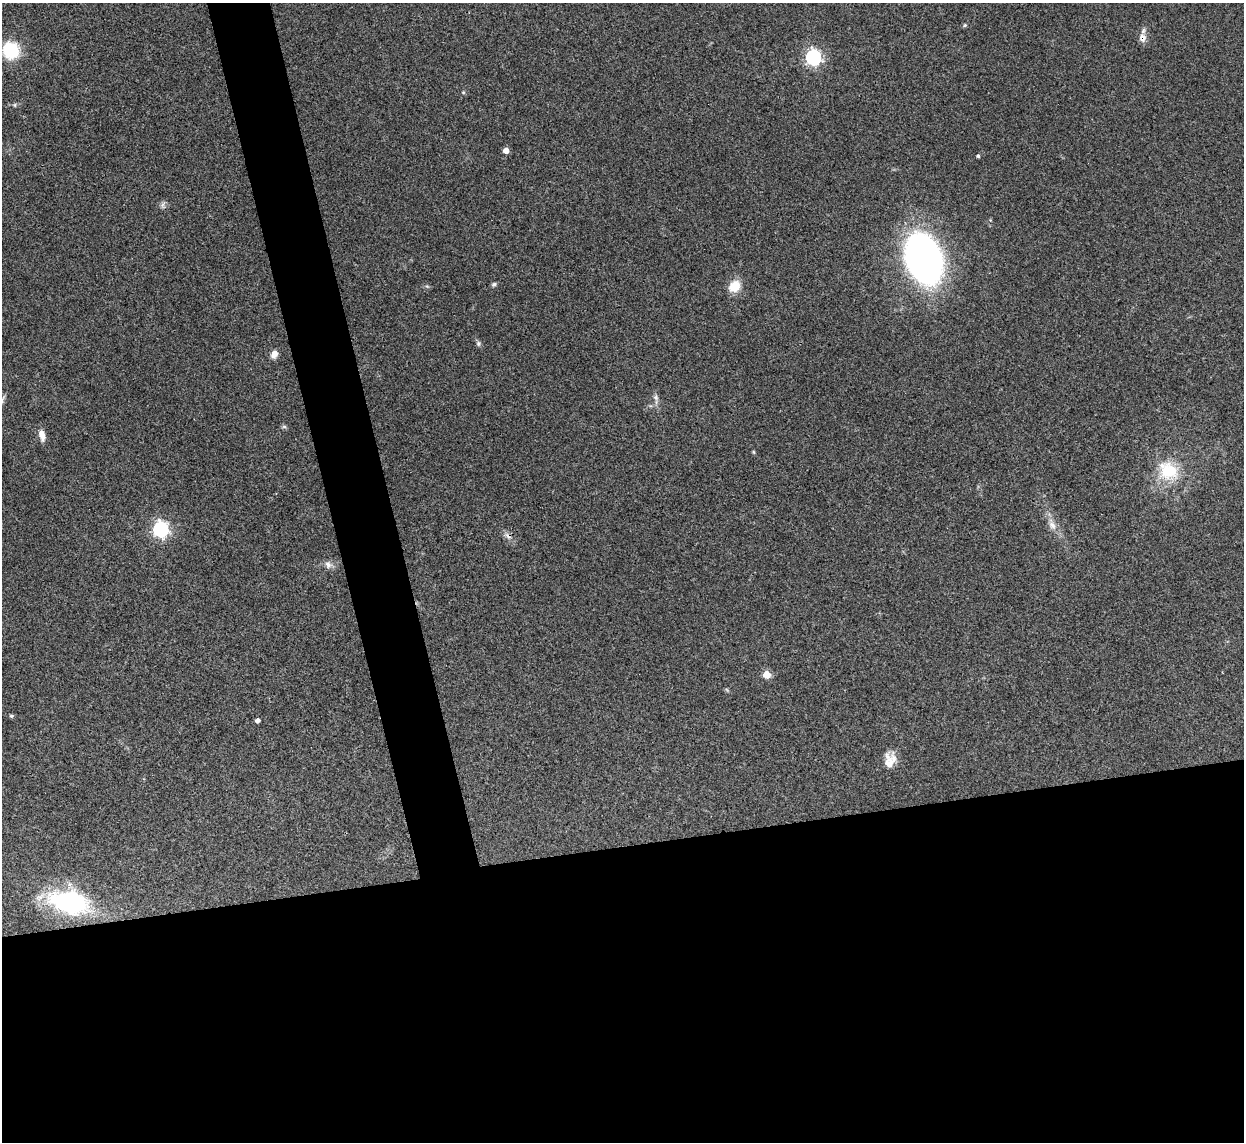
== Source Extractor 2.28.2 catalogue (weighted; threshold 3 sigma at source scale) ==
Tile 15 of 4 x 4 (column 3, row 4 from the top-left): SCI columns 2490-3731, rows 257-1396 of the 4975 x 4956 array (HDU 1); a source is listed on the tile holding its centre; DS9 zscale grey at full resolution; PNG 1246 x 1144 px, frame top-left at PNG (2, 3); no overlay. Shown black and unused: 30% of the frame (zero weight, under 3 of 4 exposures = <1% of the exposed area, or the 3 px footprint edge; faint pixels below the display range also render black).
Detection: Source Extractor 2.28.2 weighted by HDU 2 'WHT'; one run over the whole footprint, this tile lists its part. Background 0.166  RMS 0.007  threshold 0.0317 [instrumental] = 3 sigma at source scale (4.5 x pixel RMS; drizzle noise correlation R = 1.50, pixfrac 1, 0.05/0.05 arcsec/px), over >= 5 px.
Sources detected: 27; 1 cosmic-ray / hot-pixel residue — not listed; the other 26 listed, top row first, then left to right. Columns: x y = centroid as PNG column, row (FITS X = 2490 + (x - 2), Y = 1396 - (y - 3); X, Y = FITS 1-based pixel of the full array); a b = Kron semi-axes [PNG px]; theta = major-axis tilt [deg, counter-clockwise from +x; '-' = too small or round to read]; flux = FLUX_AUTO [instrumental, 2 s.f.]
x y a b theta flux
965 25 5 4 - 0.96
1142 38 13 9 -77 4.8
11 50 14 13 - 39
813 57 6 6 - 200
14 105 5 5 - 0.96
506 150 4 4 - 6.7
978 156 4 3 - 1.1
163 205 11 6 90 2
924 259 36 24 -70 440
494 284 6 5 - 1.5
734 286 16 13 45 11
478 344 8 6 -89 1.5
274 354 8 7 - 4.8
656 397 8 7 - 2.4
284 426 7 4 -1 1.1
42 435 13 7 -78 5.7
754 452 6 3 -70 0.69
1169 471 21 17 -24 29
1052 525 15 8 -56 5.6
160 529 6 6 - 220
328 565 11 8 -55 3.6
767 675 5 5 - 18
11 716 5 4 - 1.1
257 721 4 4 - 3.2
890 760 20 13 81 9.7
69 902 43 23 -12 91
Overlapping masked pixels (flux is a lower limit): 1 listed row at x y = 1142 38